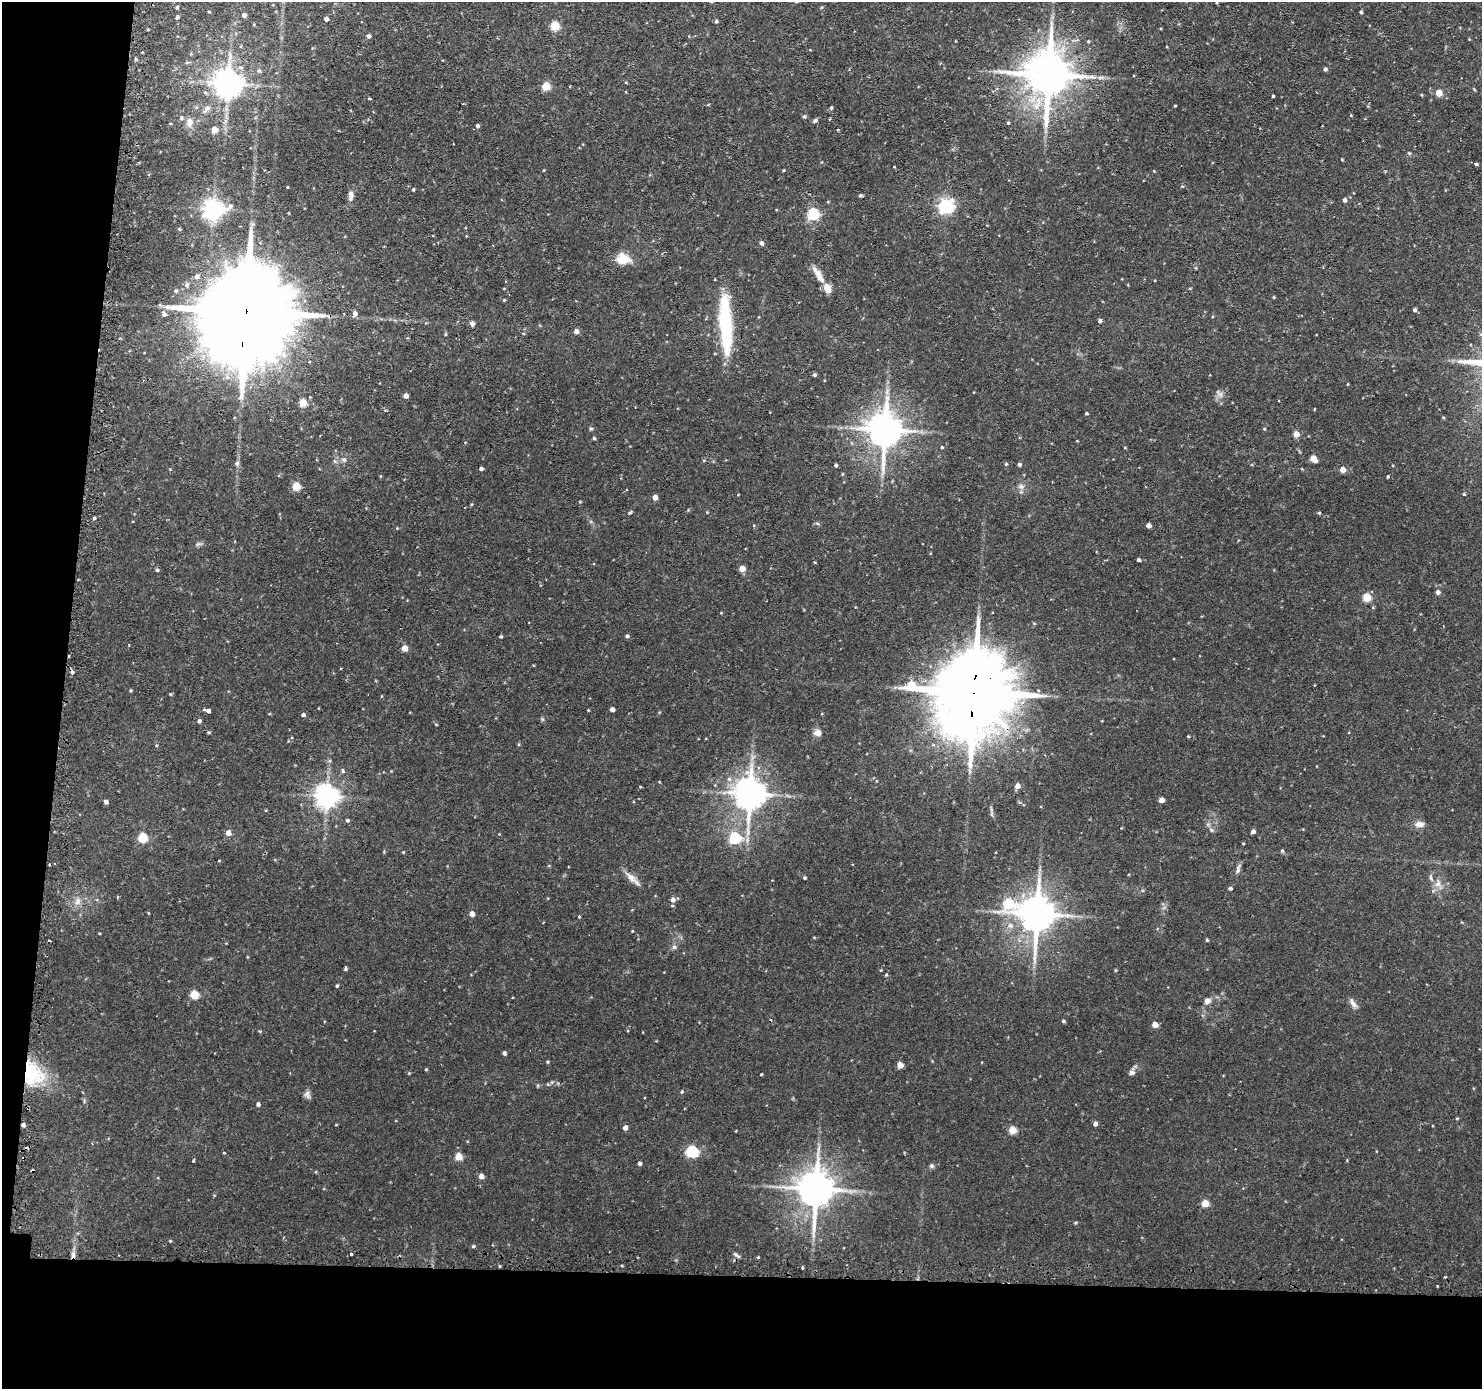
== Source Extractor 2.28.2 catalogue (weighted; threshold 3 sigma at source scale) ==
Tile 7 of 3 x 3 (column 1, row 3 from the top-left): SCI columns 21-1500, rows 129-1515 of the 4481 x 4515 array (HDU 1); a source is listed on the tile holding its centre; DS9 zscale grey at full resolution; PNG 1484 x 1391 px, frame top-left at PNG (2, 2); no overlay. Shown black and unused: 12% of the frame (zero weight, under 2 of 3 exposures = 3% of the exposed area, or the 3 px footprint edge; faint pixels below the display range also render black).
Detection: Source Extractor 2.28.2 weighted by HDU 2 'WHT'; one run over the whole footprint, this tile lists its part. Background 0.0897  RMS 0.0071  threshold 0.032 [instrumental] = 3 sigma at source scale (4.5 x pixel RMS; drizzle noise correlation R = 1.50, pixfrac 1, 0.05/0.05 arcsec/px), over >= 5 px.
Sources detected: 195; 2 inside a brighter object's white glare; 10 cosmic-ray / hot-pixel residue — not listed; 2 inside a brighter listed object's ellipse — not listed separately; the other 181 listed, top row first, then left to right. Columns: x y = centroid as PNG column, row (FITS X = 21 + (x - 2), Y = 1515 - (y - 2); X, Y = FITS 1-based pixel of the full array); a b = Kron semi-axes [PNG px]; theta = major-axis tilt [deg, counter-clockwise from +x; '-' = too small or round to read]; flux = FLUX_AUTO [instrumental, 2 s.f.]
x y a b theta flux
177 7 4 4 - 1
209 12 4 3 - 0.63
1361 12 4 4 - 1.1
244 15 5 5 - 2.1
177 18 5 4 - 0.98
326 19 4 4 - 2.4
716 21 4 4 - 1.3
554 26 5 5 - 30
368 36 4 4 - 1.9
1088 41 5 3 - 0.6
135 59 5 3 - 0.8
187 62 6 4 19 0.9
1325 69 4 4 - 1.4
1048 74 15 12 87 3100
228 84 8 8 - 1000
546 86 5 5 - 27
1439 93 5 4 - 13
1273 96 3 3 - 0.91
369 98 3 3 - 1.2
1175 106 4 2 - 0.56
831 108 5 4 - 1
206 109 14 6 47 3.8
804 116 5 4 - 1
181 118 5 4 - 1
815 120 6 5 - 1.2
189 122 9 7 87 5.2
1008 123 5 4 - 0.87
477 126 4 4 - 1.6
214 130 5 4 - 9.2
1409 153 5 4 - 0.8
1342 160 5 3 - 0.56
1476 164 4 3 - 1.2
544 170 4 2 - 0.47
413 189 4 3 - 0.79
351 195 12 6 88 3.8
860 195 4 4 - 1.1
1344 200 5 4 - 1.9
946 206 6 6 - 180
213 209 8 7 - 440
813 214 5 5 - 79
179 229 5 4 - 0.8
761 243 6 5 - 1.7
623 259 16 12 -4 12
818 275 26 8 -58 7.8
197 277 6 6 - 2.7
176 291 5 5 - 1.2
1274 297 4 3 - 0.65
504 300 4 3 - 0.62
1414 310 4 4 - 1.5
246 312 45 20 83 22000
355 313 5 5 - 3.4
164 314 8 7 - 2.8
1100 321 4 4 - 1.8
472 323 5 5 - 2.6
576 331 4 4 - 4
523 333 4 4 - 0.66
726 334 82 12 -87 53
814 375 4 4 - 1.2
1348 384 4 2 - 0.47
1220 394 9 6 -72 2.6
406 396 4 4 - 3.8
310 397 3 3 - 0.79
303 403 5 5 - 16
1314 409 4 2 - 0.54
1086 413 3 3 - 0.9
591 429 6 4 0 0.88
1264 429 4 4 - 0.68
885 430 11 9 90 1700
1296 434 4 4 - 9.2
594 438 4 3 - 1.1
942 447 4 3 - 0.84
1313 459 6 4 -49 11
344 460 7 6 - 1.9
237 463 6 6 - 1.8
1006 464 4 4 - 0.85
1019 464 4 4 - 1.5
836 465 4 3 - 1.3
481 469 4 4 - 1.5
1342 469 4 4 - 8.3
1388 476 3 3 - 0.83
296 486 5 5 - 27
1021 486 8 7 - 2.6
1464 494 3 3 - 0.87
655 497 4 4 - 6.3
580 502 4 3 - 0.56
471 504 5 3 - 0.62
630 513 7 3 39 0.89
94 518 3 3 - 0.93
817 523 6 3 -19 0.98
1148 525 4 4 - 4.6
198 544 7 4 32 1.4
1138 560 3 3 - 1.9
742 568 5 4 - 8.7
157 570 4 4 - 1
1438 592 5 5 - 2.6
1367 597 5 5 - 26
501 636 3 3 - 0.96
627 636 5 4 - 1.4
404 648 4 4 - 11
69 656 3 2 - 1.4
130 690 4 3 - 0.75
170 694 5 3 - 0.61
973 694 30 21 82 11000
612 709 4 4 - 2.9
208 711 6 4 -6 2.3
303 715 5 4 - 1.6
542 719 6 4 -71 0.91
199 721 4 4 - 1.9
208 732 4 4 - 0.82
818 733 8 7 - 5.3
1188 736 3 3 - 0.63
342 771 5 4 - 2.1
1017 786 5 4 - 5
749 794 9 8 - 1400
326 796 7 7 - 600
1161 800 4 4 - 5
106 802 5 4 - 2.4
347 820 4 3 - 4.2
1419 824 12 7 -3 4.2
1253 831 4 4 - 2.5
228 833 5 5 - 5.6
143 837 5 5 - 37
735 838 6 5 - 67
1282 851 5 4 - 0.97
219 861 4 3 - 0.46
1238 869 14 5 74 2.2
1431 877 8 4 -81 1.4
804 878 3 3 - 1
632 879 25 6 -43 5.5
1438 884 10 8 64 4.4
1230 888 4 3 - 1.2
673 900 6 5 - 3.4
77 902 10 7 48 3.7
1008 903 9 8 - 37
472 914 4 4 - 4.8
1037 914 11 9 87 1800
579 917 3 3 - 0.53
632 931 3 3 - 0.48
814 937 5 3 - 0.64
1207 940 4 4 - 0.88
674 947 6 6 - 1.8
345 969 4 3 - 1.2
886 975 4 3 - 0.78
337 986 4 3 - 0.95
194 994 5 5 - 27
1207 1001 9 7 31 3
1353 1003 16 5 -53 3.1
1063 1021 4 3 - 1.2
1155 1025 5 4 - 8.3
504 1053 4 4 - 1.7
547 1062 4 4 - 0.74
900 1065 4 4 - 9.2
426 1069 4 3 - 0.62
409 1073 4 4 - 0.58
1132 1073 8 7 - 2.1
33 1074 35 21 -26 36
761 1074 3 3 - 0.54
682 1092 5 4 - 0.89
307 1094 11 7 -80 2.6
258 1104 4 4 - 2
1457 1118 5 3 - 0.67
1095 1124 4 4 - 3.1
23 1125 4 4 - 1.7
625 1128 4 4 - 3.5
1012 1130 5 5 - 20
692 1151 6 5 - 78
224 1153 4 3 - 0.47
458 1157 5 5 - 16
193 1161 4 3 - 0.81
639 1163 4 4 - 1.7
932 1166 7 6 - 1.4
481 1176 4 4 - 4.7
816 1189 11 9 87 1900
1205 1203 5 4 - 16
473 1246 4 4 - 1.1
351 1254 3 3 - 3.1
73 1255 8 6 89 2.5
736 1255 11 3 -37 1.5
759 1257 3 3 - 3
802 1268 3 2 - 0.89
1437 1285 3 2 - 0.93
Overlapping masked pixels (flux is a lower limit): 5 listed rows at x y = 246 312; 69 656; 973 694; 23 1125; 73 1255
Unlisted compact peaks at least as high as the median listed source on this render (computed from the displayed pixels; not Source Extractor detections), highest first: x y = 1319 513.